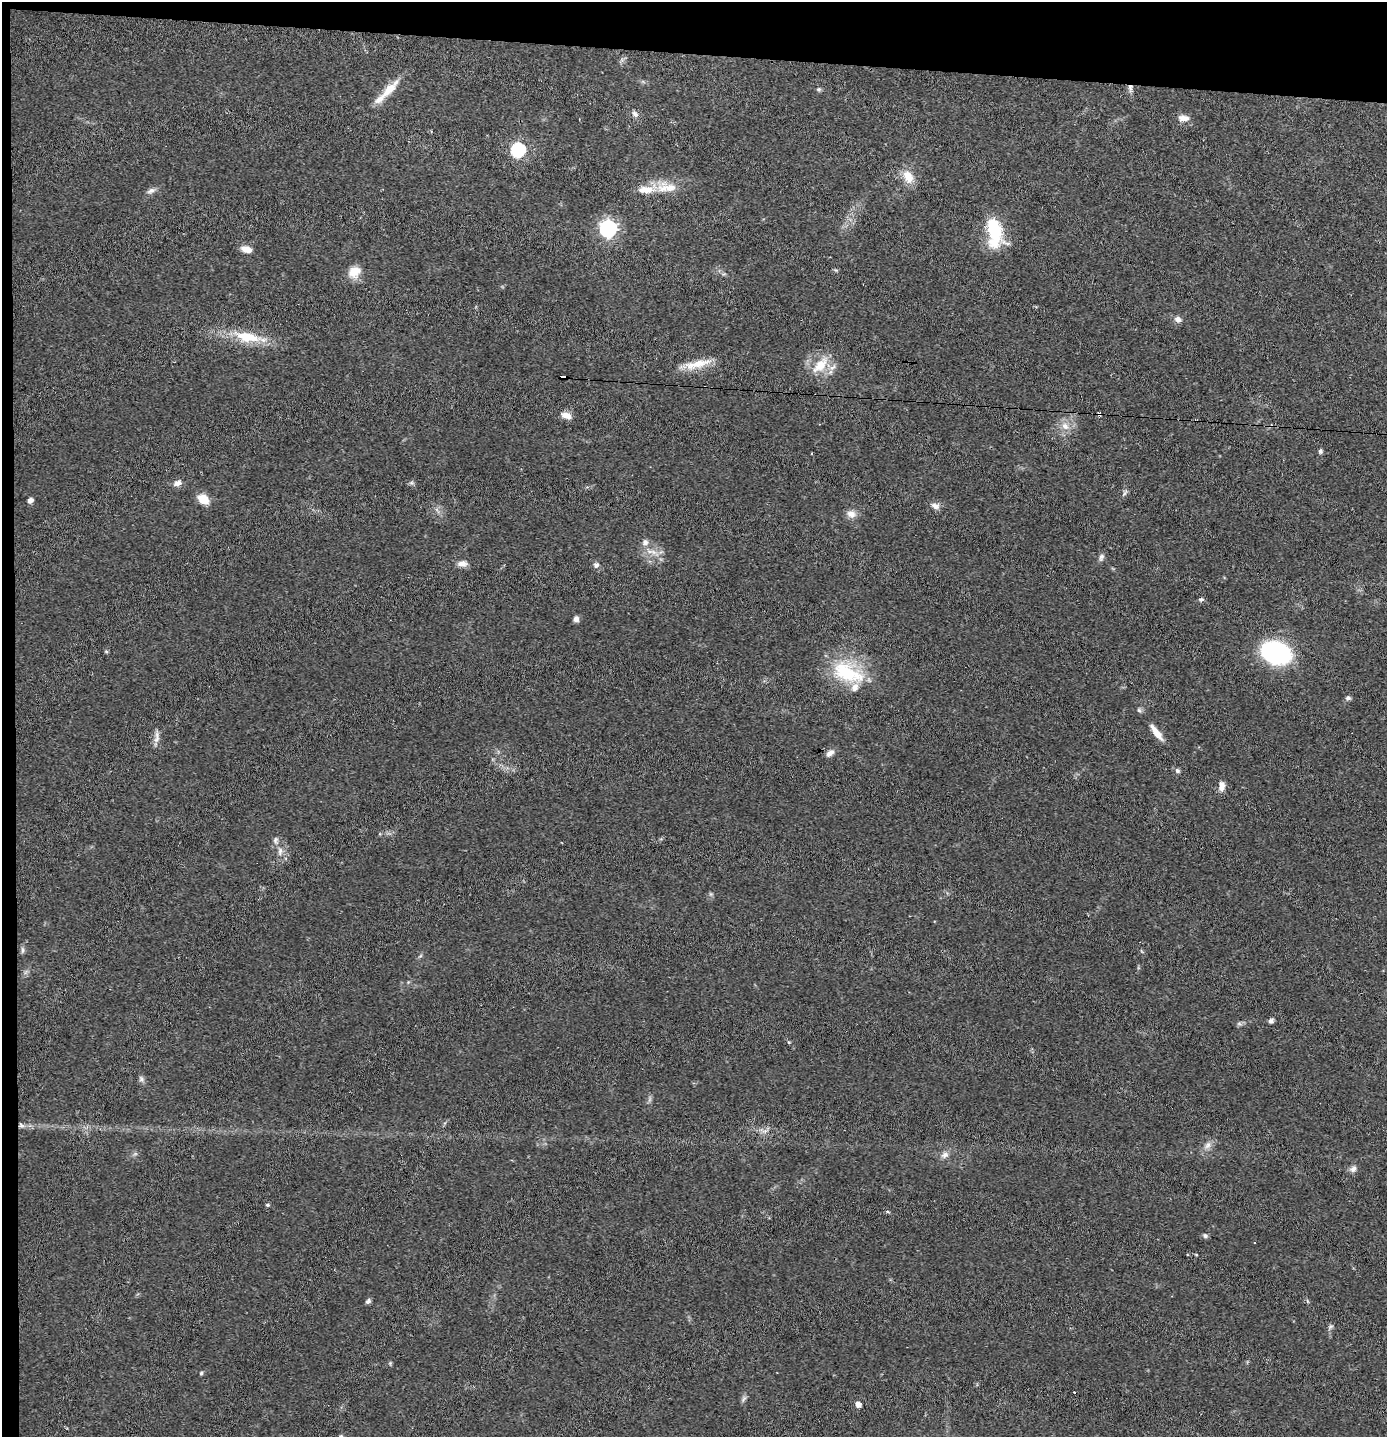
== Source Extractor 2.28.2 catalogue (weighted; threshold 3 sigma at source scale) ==
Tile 1 of 3 x 3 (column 1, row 1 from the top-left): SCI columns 82-1466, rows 2870-4304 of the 4316 x 4304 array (HDU 1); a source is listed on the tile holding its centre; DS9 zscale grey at full resolution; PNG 1389 x 1439 px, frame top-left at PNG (2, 2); no overlay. Shown black and unused: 5% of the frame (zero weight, under 2 of 3 exposures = <1% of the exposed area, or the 3 px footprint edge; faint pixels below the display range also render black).
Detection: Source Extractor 2.28.2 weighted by HDU 2 'WHT'; one run over the whole footprint, this tile lists its part. Background 0.0648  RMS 0.0076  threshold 0.034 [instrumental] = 3 sigma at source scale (4.5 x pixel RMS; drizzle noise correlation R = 1.50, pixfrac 1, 0.05/0.05 arcsec/px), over >= 5 px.
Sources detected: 81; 1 too faint to see at this stretch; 1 inside a brighter object's white glare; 1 cosmic-ray / hot-pixel residue — not listed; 6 inside a brighter listed object's ellipse — not listed separately; the other 72 listed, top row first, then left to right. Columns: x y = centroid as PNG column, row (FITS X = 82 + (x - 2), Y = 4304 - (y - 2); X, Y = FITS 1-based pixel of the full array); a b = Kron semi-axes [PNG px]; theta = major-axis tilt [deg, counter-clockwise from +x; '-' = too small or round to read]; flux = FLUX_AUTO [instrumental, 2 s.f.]
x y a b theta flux
1130 88 11 6 -88 3.1
819 89 6 6 - 1.5
389 90 32 9 47 15
635 114 10 6 -50 2.7
1183 118 14 8 2 5.8
518 150 7 6 - 140
908 177 19 12 -64 11
666 187 32 15 -1 17
151 191 12 7 23 3.2
608 229 7 7 - 260
994 229 32 15 -70 41
246 249 12 7 -16 6.8
836 270 6 4 -33 1
354 272 16 13 46 11
1178 319 10 8 -33 3.3
248 337 43 12 -11 29
696 364 43 9 13 16
820 365 27 13 48 18
563 377 5 4 - 110
1099 414 4 3 - 3.8
565 415 12 9 -5 4.8
1065 426 12 10 -40 7.3
1320 451 6 5 - 1.6
812 453 3 2 - 0.53
178 483 10 7 23 4.1
411 483 8 4 0 1.4
1125 493 11 4 58 1.8
203 499 10 8 -34 16
30 500 5 5 - 4.1
935 506 11 8 -29 4.2
851 514 13 10 -17 5.3
653 552 20 5 -34 6.2
1101 557 11 6 69 2.4
462 564 13 8 -1 4.5
596 565 7 6 - 2.8
1201 599 5 5 - 1.9
576 619 7 6 - 3.2
106 651 6 4 -1 0.85
1276 653 22 16 -19 120
847 672 45 25 -25 50
1348 698 6 6 - 2
1139 710 7 5 -62 1.6
1156 732 21 6 -53 8.9
157 737 20 6 84 4.4
830 753 11 6 40 4
1177 771 8 6 -45 1.8
1222 786 13 7 87 4.8
276 840 11 7 -83 2.9
280 851 12 6 86 3.9
711 894 7 4 -71 1.2
22 950 11 4 -90 1.8
1271 1021 6 5 - 2.1
1239 1024 7 4 -1 1.6
789 1042 4 4 - 0.83
141 1079 8 7 - 2.1
21 1125 8 5 -35 2.3
765 1131 9 5 24 2.8
1208 1145 11 7 57 4.3
945 1155 11 8 25 4.1
1353 1169 9 8 - 3.3
268 1205 5 4 - 1.1
887 1212 6 3 -9 0.86
1205 1236 7 6 - 1.8
1254 1243 3 2 - 0.83
1196 1255 4 3 - 0.64
368 1301 7 5 41 1.9
1331 1326 8 5 71 1.7
390 1363 5 5 - 0.94
201 1373 5 4 - 1.1
1074 1392 3 2 - 1.5
744 1399 11 4 57 2
858 1404 5 4 - 6
Overlapping masked pixels (flux is a lower limit): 3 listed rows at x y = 1130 88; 563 377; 1099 414